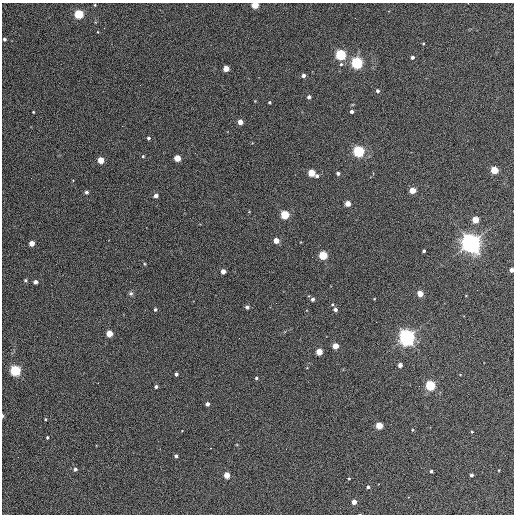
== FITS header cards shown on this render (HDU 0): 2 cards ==
NAXIS1  =                  512 / Axis length
NAXIS2  =                  512 / Axis length

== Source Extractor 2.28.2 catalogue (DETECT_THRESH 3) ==
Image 512 x 512 px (HDU 0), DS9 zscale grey, 1 PNG px = 1 image px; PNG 516 x 516 px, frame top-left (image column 1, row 512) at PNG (2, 3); no overlay
Background 348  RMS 20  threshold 61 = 3 sigma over >= 5 px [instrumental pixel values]
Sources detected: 82; all 82 listed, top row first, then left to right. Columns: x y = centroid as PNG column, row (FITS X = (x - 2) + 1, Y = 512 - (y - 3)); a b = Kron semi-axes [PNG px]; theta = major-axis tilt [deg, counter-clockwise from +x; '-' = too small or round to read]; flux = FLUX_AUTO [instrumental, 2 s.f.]
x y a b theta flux
95 5 3 3 - 1.2e+03
255 5 4 4 - 4.9e+04
79 14 4 4 - 1.3e+05
104 28 2 2 - 5.8e+02
98 32 4 3 - 1.0e+03
4 39 3 3 - 2.7e+03
423 43 3 3 - 1.3e+03
340 55 5 4 - 2.4e+05
412 57 4 3 - 4.3e+03
357 63 5 5 - 3.1e+05
341 64 5 5 - 2.3e+03
226 69 4 4 - 2.6e+04
303 75 4 4 - 6.4e+03
378 91 4 3 - 3.5e+03
309 97 4 3 - 4.9e+03
255 101 3 3 - 1.0e+03
269 102 3 3 - 2.0e+03
352 111 3 3 - 4.3e+03
33 112 3 2 - 1.3e+03
240 122 4 4 - 1.7e+04
148 138 3 3 - 2.8e+03
358 151 5 5 - 2.8e+05
143 156 4 4 - 1.6e+03
177 158 4 4 - 3.3e+04
101 160 4 4 - 3.9e+04
494 170 4 4 - 6.3e+04
311 173 4 4 - 5.3e+04
338 173 4 3 - 3.9e+03
317 176 4 4 - 3.0e+03
412 190 4 4 - 3.2e+04
86 192 4 3 - 4.0e+03
156 196 4 4 - 7.9e+03
348 203 4 4 - 2.3e+04
285 215 4 4 - 1.1e+05
475 220 4 4 - 4.1e+04
276 241 4 4 - 2.0e+04
32 243 4 4 - 1.8e+04
471 243 7 6 - 1.2e+06
424 251 3 3 - 3.1e+03
323 255 4 4 - 9.4e+04
312 257 2 2 - 6.8e+02
145 264 5 3 - 1.3e+03
512 270 4 3 - 8.0e+03
223 271 4 4 - 1.3e+04
25 280 4 4 - 2.0e+03
35 282 4 4 - 5.9e+03
131 293 6 6 - 2.9e+03
420 294 4 4 - 2.7e+04
466 295 3 2 - 7.3e+02
313 299 4 4 - 4.2e+03
276 303 2 2 - 5.8e+02
332 304 4 4 - 1.7e+03
247 307 4 4 - 5.6e+03
155 309 3 3 - 2.7e+03
335 309 4 4 - 5.5e+03
109 333 4 4 - 3.9e+04
407 337 6 6 - 7.8e+05
335 346 4 4 - 2.9e+04
319 352 4 4 - 3.7e+04
400 365 4 4 - 9.5e+03
15 371 5 5 - 2.4e+05
176 374 4 4 - 4.8e+03
256 378 3 3 - 1.9e+03
98 383 2 2 - 7.4e+02
430 385 4 4 - 1.7e+05
156 387 3 3 - 4.0e+03
207 404 4 3 - 5.1e+03
2 416 4 2 - 2.5e+03
45 419 3 3 - 1.7e+03
379 426 4 4 - 4.2e+04
412 430 5 3 - 1.2e+03
472 432 3 3 - 1.2e+03
47 438 3 3 - 1.8e+03
210 448 3 2 - 3.5e+03
176 456 4 3 - 3.4e+03
75 469 4 4 - 3.7e+03
431 471 3 3 - 2.5e+03
227 475 4 4 - 2.5e+04
471 475 3 3 - 3.3e+03
349 478 3 3 - 1.3e+03
368 487 4 3 - 3.2e+03
354 502 4 4 - 1.3e+04
At the frame edge (FLAGS 8, measured only in part): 3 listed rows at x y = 255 5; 512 270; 2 416